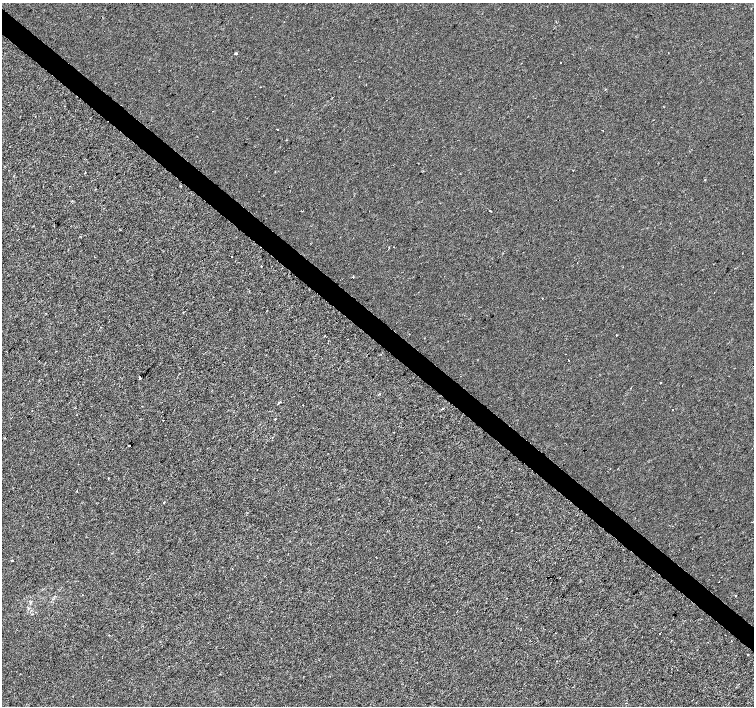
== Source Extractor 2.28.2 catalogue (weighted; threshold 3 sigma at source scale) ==
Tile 11 of 4 x 4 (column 3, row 3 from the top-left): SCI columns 3012-4514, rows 1641-3047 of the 6016 x 6029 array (HDU 1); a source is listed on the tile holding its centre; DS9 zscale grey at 2 x 2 block average (1 PNG px = mean of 2 x 2 image px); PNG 756 x 708 px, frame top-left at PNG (2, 3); no overlay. Shown black and unused: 4% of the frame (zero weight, under 2 of 3 exposures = <1% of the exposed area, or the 3 px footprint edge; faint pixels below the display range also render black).
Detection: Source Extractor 2.28.2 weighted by HDU 2 'WHT'; one run over the whole footprint, this tile lists its part. Background 2.22e-04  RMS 0.0026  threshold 0.0116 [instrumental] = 3 sigma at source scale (4.5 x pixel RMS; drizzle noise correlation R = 1.50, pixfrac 1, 0.0396/0.0396 arcsec/px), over >= 5 px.
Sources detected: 35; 1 cosmic-ray / hot-pixel residue — not listed; the other 34 listed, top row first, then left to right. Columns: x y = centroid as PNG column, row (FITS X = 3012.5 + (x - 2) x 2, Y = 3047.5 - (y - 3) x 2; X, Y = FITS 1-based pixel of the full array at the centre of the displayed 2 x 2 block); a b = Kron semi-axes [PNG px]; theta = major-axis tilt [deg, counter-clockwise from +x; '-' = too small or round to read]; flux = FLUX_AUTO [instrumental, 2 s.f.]
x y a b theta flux
236 53 2 2 - 2.8
560 63 2 2 - 0.42
260 87 2 2 - 0.36
277 129 2 2 - 2.6
573 170 2 2 - 0.2
85 172 2 2 - 0.45
705 180 2 2 - 0.81
180 186 2 2 - 0.32
490 210 2 2 - 0.29
302 211 2 2 - 0.24
389 248 2 2 - 0.49
232 257 2 2 - 1.8
261 266 2 2 - 0.29
352 277 2 2 - 0.53
542 298 2 2 - 0.61
616 335 2 2 - 2
569 360 2 2 - 1.4
140 377 2 2 - 12
661 383 2 2 - 1.2
442 409 3 2 - 0.47
672 409 2 2 - 0.82
32 411 2 2 - 0.22
275 419 2 2 - 1
163 420 2 2 - 0.97
108 478 2 2 - 0.37
77 491 2 2 - 0.46
164 502 2 2 - 0.61
12 560 2 2 - 0.96
559 578 2 2 - 1.1
82 595 2 2 - 0.36
736 595 2 2 - 1.1
659 633 2 2 - 0.84
731 641 2 2 - 0.29
748 655 2 2 - 0.62
Diffuse or blended objects may show on this block-average render without a row.